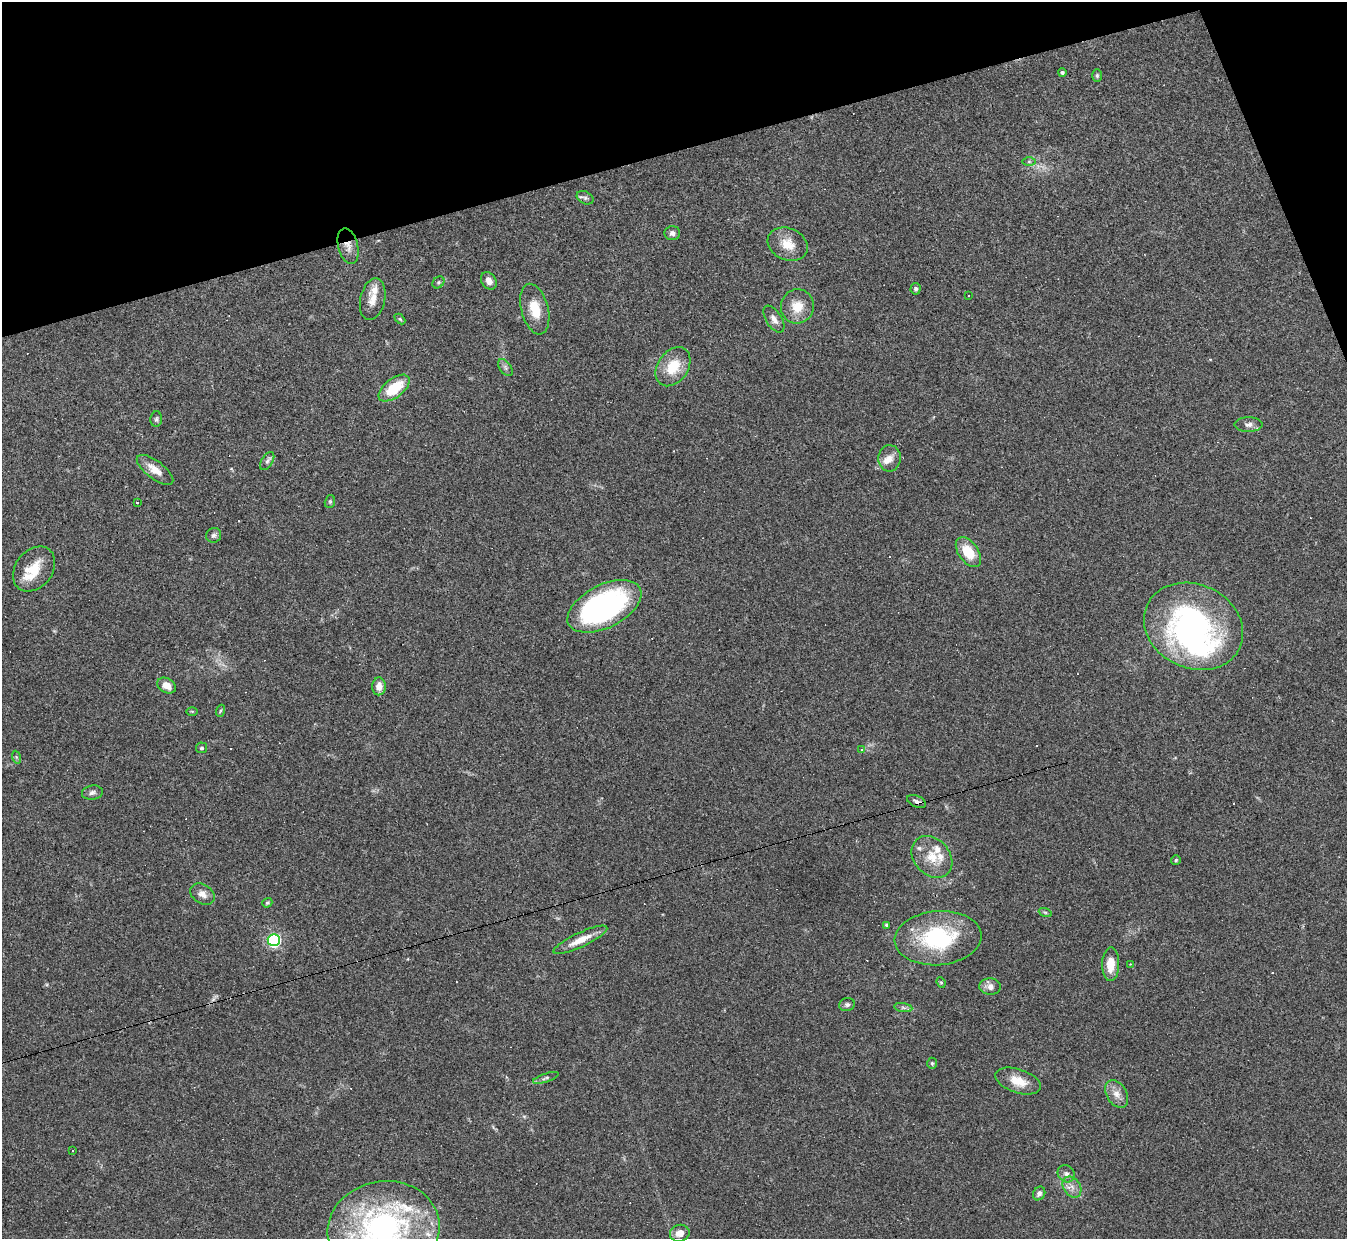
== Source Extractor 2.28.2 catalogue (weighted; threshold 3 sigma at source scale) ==
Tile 3 of 4 x 4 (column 3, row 1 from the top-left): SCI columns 2691-4035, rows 3859-5095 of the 5380 x 5366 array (HDU 1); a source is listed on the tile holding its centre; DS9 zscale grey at full resolution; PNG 1349 x 1241 px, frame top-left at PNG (2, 2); each listed source drawn as its Kron ellipse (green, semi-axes under 4 px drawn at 4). Shown black and unused: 14% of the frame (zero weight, under 3 of 4 exposures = <1% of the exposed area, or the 3 px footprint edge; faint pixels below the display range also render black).
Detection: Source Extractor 2.28.2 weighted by HDU 2 'WHT'; one run over the whole footprint, this tile lists its part. Background 0.048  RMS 0.0043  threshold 0.0194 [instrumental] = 3 sigma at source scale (4.5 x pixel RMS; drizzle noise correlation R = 1.50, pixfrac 1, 0.05/0.05 arcsec/px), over >= 5 px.
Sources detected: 92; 1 inside a brighter object's white glare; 17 cosmic-ray / hot-pixel residue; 1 long thin detection or spike segment (spike, bleed or trail) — neither listed nor drawn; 8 inside a brighter listed object's ellipse — not listed separately; the other 65 listed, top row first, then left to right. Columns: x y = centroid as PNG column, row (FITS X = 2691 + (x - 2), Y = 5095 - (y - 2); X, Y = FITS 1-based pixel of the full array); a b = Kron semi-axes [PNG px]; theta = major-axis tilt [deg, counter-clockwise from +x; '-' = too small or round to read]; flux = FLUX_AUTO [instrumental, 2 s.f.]
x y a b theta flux
1062 72 4 4 - 0.88
1097 76 6 5 - 0.68
1029 162 7 4 0 0.76
585 198 9 6 -27 1.1
672 233 8 7 - 1.8
788 244 21 16 -24 8.1
348 246 18 9 -76 3.8
489 281 9 7 -57 2.8
438 282 6 5 - 0.72
916 289 6 5 - 0.97
968 296 3 2 - 0.32
373 299 21 12 77 5.2
797 306 17 16 - 8.1
535 309 26 13 -75 9.5
400 319 6 4 -45 0.56
774 319 15 8 -58 2.8
673 367 21 15 55 12
505 368 10 5 -54 1.2
394 388 18 9 38 14
156 419 8 5 86 0.9
1248 424 14 7 -1 2.2
889 458 13 11 87 3.5
267 461 10 5 57 1.4
155 470 22 9 -37 5.7
137 502 3 3 - 0.85
330 502 6 5 - 0.69
214 535 8 7 - 1.4
968 552 17 10 -55 11
34 569 25 18 51 11
604 606 40 21 27 100
1194 626 51 42 -26 120
167 686 10 7 -29 4.1
379 686 9 7 89 3.7
192 711 6 4 -1 0.51
220 711 6 4 71 0.54
202 748 5 5 - 0.78
862 749 3 3 - 4.5
16 757 6 4 -71 0.63
92 793 10 7 9 1.5
916 801 10 5 -24 1.4
932 857 23 18 -48 9.5
1176 860 5 5 - 0.59
202 894 13 9 -31 3
267 903 5 4 - 0.62
1045 912 6 4 -19 0.65
887 925 4 4 - 0.83
938 938 44 27 5 42
274 940 6 6 - 71
580 940 29 7 25 6.8
1111 964 17 8 88 6.6
1130 964 3 2 - 0.39
941 982 5 4 - 0.6
990 987 11 8 -4 2.7
847 1005 8 6 12 1.2
903 1008 9 4 -9 1.1
932 1063 5 4 - 0.6
546 1078 13 4 18 1.2
1018 1081 23 11 -19 8.1
1117 1094 15 10 -58 3.8
73 1151 3 3 - 0.93
1066 1174 9 8 - 2
1072 1187 11 8 -55 3.1
1039 1193 7 5 58 1.4
383 1229 56 48 11 120
680 1233 10 8 16 4.1
Overlapping masked pixels (flux is a lower limit): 2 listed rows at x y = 348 246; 916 801
Isophote crosses this tile's border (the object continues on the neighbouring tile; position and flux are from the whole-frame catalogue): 1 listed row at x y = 383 1229